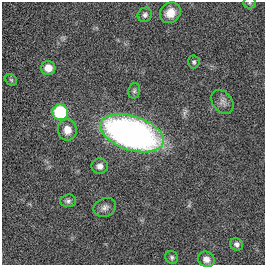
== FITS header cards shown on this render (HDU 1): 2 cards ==
NAXIS1  =                  263
NAXIS2  =                  263

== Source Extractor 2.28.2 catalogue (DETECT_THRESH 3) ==
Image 263 x 263 px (HDU 1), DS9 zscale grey, 1 PNG px = 1 image px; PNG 267 x 267 px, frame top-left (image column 1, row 263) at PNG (2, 2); each listed source drawn as its Kron ellipse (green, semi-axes under 4 px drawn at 4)
Background 0.00121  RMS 0.031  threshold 0.0926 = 3 sigma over >= 5 px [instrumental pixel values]
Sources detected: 17; all 17 listed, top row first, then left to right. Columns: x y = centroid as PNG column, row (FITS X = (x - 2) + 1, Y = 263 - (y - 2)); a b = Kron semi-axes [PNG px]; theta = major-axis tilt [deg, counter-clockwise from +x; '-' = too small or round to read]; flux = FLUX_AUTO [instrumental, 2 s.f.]
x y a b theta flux
249 3 6 5 - 3.4
170 13 11 9 44 27
145 15 7 7 - 6.8
194 62 6 6 - 3.9
48 68 7 7 - 24
11 80 6 5 - 2.7
134 91 8 5 76 4.4
222 102 13 9 -52 11
60 112 8 7 - 170
67 130 11 9 -81 22
132 133 33 17 -18 940
100 166 8 7 - 10
68 201 8 6 3 5.7
105 207 11 9 24 10
236 244 7 6 - 6.3
172 257 7 6 - 4.6
206 259 8 7 - 11
At the frame edge (FLAGS 8, measured only in part): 1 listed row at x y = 249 3